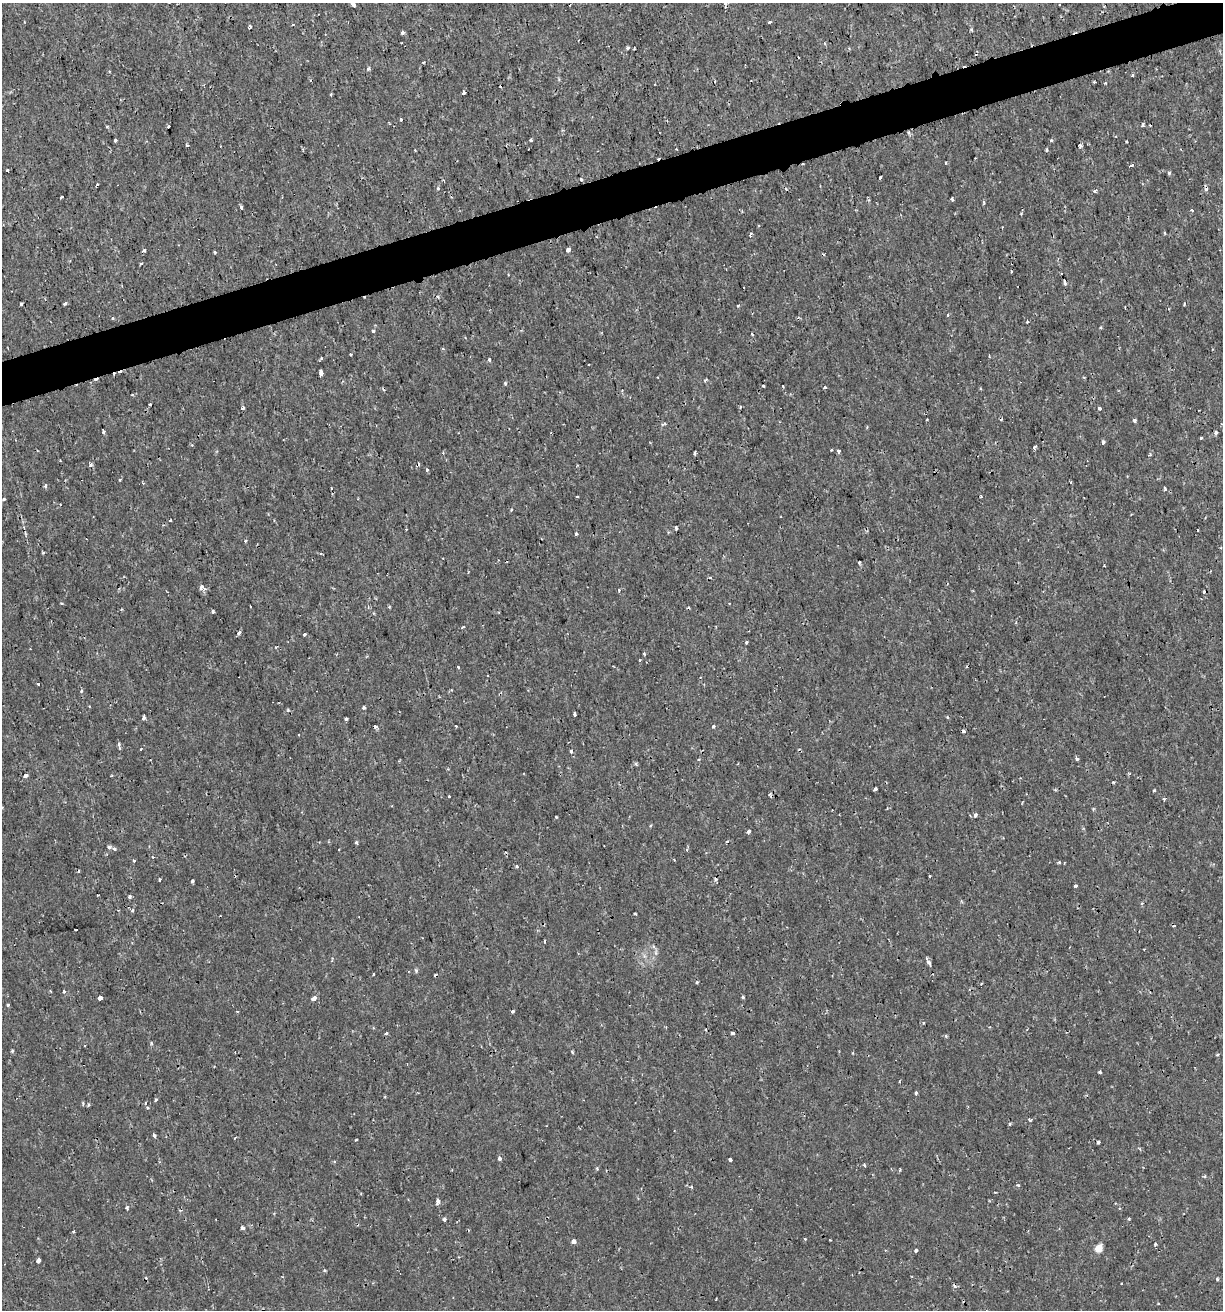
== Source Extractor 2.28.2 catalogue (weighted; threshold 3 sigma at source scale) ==
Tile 10 of 4 x 4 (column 2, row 3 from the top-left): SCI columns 1274-2494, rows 1311-2618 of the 5039 x 5235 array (HDU 1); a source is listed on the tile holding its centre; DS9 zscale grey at full resolution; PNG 1225 x 1312 px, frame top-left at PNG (2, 3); no overlay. Shown black and unused: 3% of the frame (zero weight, under 2 of 3 exposures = <1% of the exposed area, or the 3 px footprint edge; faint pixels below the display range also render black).
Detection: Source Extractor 2.28.2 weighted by HDU 2 'WHT'; one run over the whole footprint, this tile lists its part. Background 7.19e-04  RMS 0.0012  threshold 0.00523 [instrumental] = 3 sigma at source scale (4.5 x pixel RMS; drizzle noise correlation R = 1.50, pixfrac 1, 0.0396/0.0396 arcsec/px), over >= 5 px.
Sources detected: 247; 34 cosmic-ray / hot-pixel residue — not listed; the other 213 listed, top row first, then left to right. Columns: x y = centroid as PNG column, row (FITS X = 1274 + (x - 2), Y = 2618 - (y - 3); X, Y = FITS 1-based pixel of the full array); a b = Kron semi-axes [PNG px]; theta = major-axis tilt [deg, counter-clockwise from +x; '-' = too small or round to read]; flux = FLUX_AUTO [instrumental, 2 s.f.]
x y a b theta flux
725 3 6 4 -82 0.29
353 4 4 3 - 0.47
769 22 4 3 - 0.31
293 25 4 2 - 0.13
250 27 3 3 - 0.36
402 32 4 3 - 0.31
627 47 4 4 - 0.2
368 69 5 3 - 0.16
109 71 4 3 - 0.095
1132 76 3 3 - 0.33
1094 82 3 3 - 0.14
1105 83 3 3 - 0.099
463 93 4 3 - 0.72
331 94 3 2 - 0.15
401 119 3 3 - 0.5
1143 125 4 3 - 0.2
107 127 4 3 - 0.19
168 127 3 3 - 0.45
908 133 5 4 - 0.21
115 140 3 3 - 0.24
530 140 4 3 - 0.14
1051 140 3 3 - 0.2
1126 142 3 2 - 0.1
187 145 3 3 - 0.13
1080 145 4 3 - 0.5
677 149 3 2 - 0.13
415 150 3 3 - 0.15
945 163 3 2 - 0.15
803 164 3 2 - 0.23
1131 166 4 3 - 1.1
7 170 3 3 - 0.21
1169 173 4 4 - 0.22
881 177 3 3 - 0.31
581 179 4 2 - 0.18
438 188 3 3 - 0.25
1095 191 5 4 - 0.27
61 197 3 3 - 0.43
952 199 4 3 - 0.24
984 202 5 3 - 0.19
241 207 4 2 - 0.26
1192 210 3 3 - 0.3
1164 233 5 3 - 0.13
750 234 4 3 - 0.26
144 250 4 3 - 0.51
568 250 4 3 - 0.46
215 252 4 3 - 0.14
141 264 3 2 - 0.16
508 275 3 2 - 0.1
1065 283 6 3 -80 0.29
438 297 5 3 - 0.14
65 303 3 3 - 0.54
21 304 3 3 - 0.34
738 305 4 3 - 0.13
948 315 4 3 - 0.24
113 318 3 3 - 0.23
1027 322 3 3 - 0.18
1101 327 4 3 - 0.12
373 331 3 3 - 0.54
443 349 3 3 - 0.19
350 354 3 3 - 0.21
989 356 4 2 - 0.097
321 358 3 3 - 0.25
489 359 3 3 - 0.58
321 372 5 3 - 0.67
658 377 3 2 - 0.14
505 384 5 3 - 0.2
763 386 3 2 - 0.21
783 386 3 2 - 0.13
824 387 3 3 - 0.21
622 390 4 3 - 0.12
150 404 3 3 - 0.31
740 407 5 3 - 0.13
243 408 4 3 - 0.34
1099 408 3 3 - 1.1
927 420 3 2 - 0.081
1135 420 4 3 - 0.39
103 431 4 2 - 0.19
1215 433 5 4 - 0.23
1201 438 3 3 - 0.2
1103 442 4 3 - 0.68
1034 447 5 3 - 0.2
838 451 4 3 - 0.5
695 453 4 3 - 0.34
1150 455 4 3 - 0.13
90 465 5 5 - 0.29
577 465 4 3 - 0.11
426 470 3 3 - 0.39
120 480 3 3 - 0.13
1071 482 4 3 - 0.11
143 483 4 3 - 0.11
45 486 6 4 73 0.21
331 488 4 2 - 0.1
1165 489 4 4 - 0.19
577 496 3 2 - 0.11
981 497 3 2 - 0.15
3 499 4 3 - 0.16
511 509 4 3 - 0.15
170 520 3 2 - 0.2
676 528 4 3 - 0.4
406 529 4 2 - 0.093
576 534 4 4 - 0.23
245 541 3 3 - 0.24
43 553 3 2 - 0.15
859 562 3 3 - 0.43
201 588 7 5 -1 0.57
619 590 4 3 - 0.16
61 603 3 2 - 0.19
729 603 3 2 - 0.085
250 606 2 2 - 0.1
213 612 4 3 - 0.16
462 627 5 2 - 0.13
239 633 4 3 - 0.34
304 634 4 3 - 0.13
746 642 3 3 - 0.2
644 653 4 4 - 0.12
458 667 3 3 - 0.14
38 684 3 2 - 0.33
81 691 5 4 - 0.15
364 708 4 3 - 0.26
574 715 4 3 - 1
144 717 4 3 - 0.86
947 717 4 4 - 0.13
346 719 3 3 - 0.19
456 726 3 2 - 0.12
713 726 4 3 - 0.19
299 735 2 2 - 0.13
119 745 9 3 -80 0.27
141 749 3 3 - 0.25
571 751 5 4 - 0.2
1077 758 5 4 - 0.2
636 764 6 3 -73 0.15
1129 773 5 3 - 0.13
26 776 4 3 - 1.1
875 789 4 3 - 0.46
1154 791 3 3 - 0.17
449 797 3 3 - 0.39
1164 799 4 3 - 0.17
1093 809 3 3 - 0.17
975 815 4 3 - 0.41
556 817 3 2 - 0.12
650 826 4 3 - 0.11
748 832 4 3 - 0.27
727 842 4 3 - 0.22
357 843 4 3 - 0.24
109 847 4 3 - 0.33
114 849 4 4 - 0.26
687 849 4 3 - 0.15
153 857 4 4 - 0.1
674 860 3 2 - 0.097
134 861 3 3 - 0.18
1059 862 3 3 - 0.21
517 866 4 3 - 0.17
930 876 3 2 - 0.14
160 880 3 2 - 0.17
192 881 3 3 - 0.37
1075 886 4 3 - 0.3
129 897 3 3 - 0.31
132 911 5 3 - 0.13
635 914 3 3 - 0.16
76 930 3 2 - 0.11
544 941 3 3 - 0.15
656 953 7 4 -71 0.24
929 962 5 3 - 1.1
416 970 5 5 - 0.2
373 974 3 2 - 0.11
697 982 4 4 - 0.15
64 991 4 3 - 0.13
743 997 4 3 - 0.15
99 998 3 3 - 6.3
314 998 4 3 - 0.82
8 1005 4 3 - 0.14
237 1011 4 2 - 0.088
512 1011 4 3 - 0.37
386 1033 3 3 - 0.44
732 1033 4 3 - 0.19
946 1036 4 3 - 0.16
12 1051 4 4 - 0.15
572 1052 4 3 - 0.16
1217 1055 4 3 - 0.14
1100 1072 4 3 - 0.21
916 1093 4 3 - 0.32
156 1100 5 3 - 0.15
145 1103 3 3 - 0.3
88 1105 4 4 - 0.15
148 1108 4 3 - 0.12
1029 1120 4 3 - 0.27
1010 1124 4 3 - 0.19
154 1135 3 3 - 0.26
356 1140 3 2 - 0.1
1098 1142 3 3 - 0.3
500 1158 4 3 - 0.51
730 1160 3 3 - 0.34
864 1165 4 3 - 0.15
597 1168 5 4 - 0.13
900 1170 4 3 - 0.13
1205 1176 5 3 - 0.13
1018 1185 5 4 - 0.15
691 1187 4 3 - 0.26
438 1201 6 4 76 0.6
127 1208 5 4 - 0.28
444 1219 4 3 - 0.65
1129 1219 4 3 - 0.11
243 1228 4 4 - 0.35
73 1231 4 3 - 0.14
805 1239 3 3 - 0.11
574 1241 4 4 - 0.85
1155 1244 4 3 - 0.16
1099 1248 5 5 - 3.1
916 1251 3 3 - 0.32
38 1260 4 4 - 1
325 1270 4 3 - 0.13
1217 1279 4 3 - 0.21
373 1283 3 3 - 0.1
Overlapping masked pixels (flux is a lower limit): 3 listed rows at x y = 908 133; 803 164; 1065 283
Isophote crosses this tile's border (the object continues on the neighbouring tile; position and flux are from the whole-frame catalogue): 1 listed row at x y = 725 3